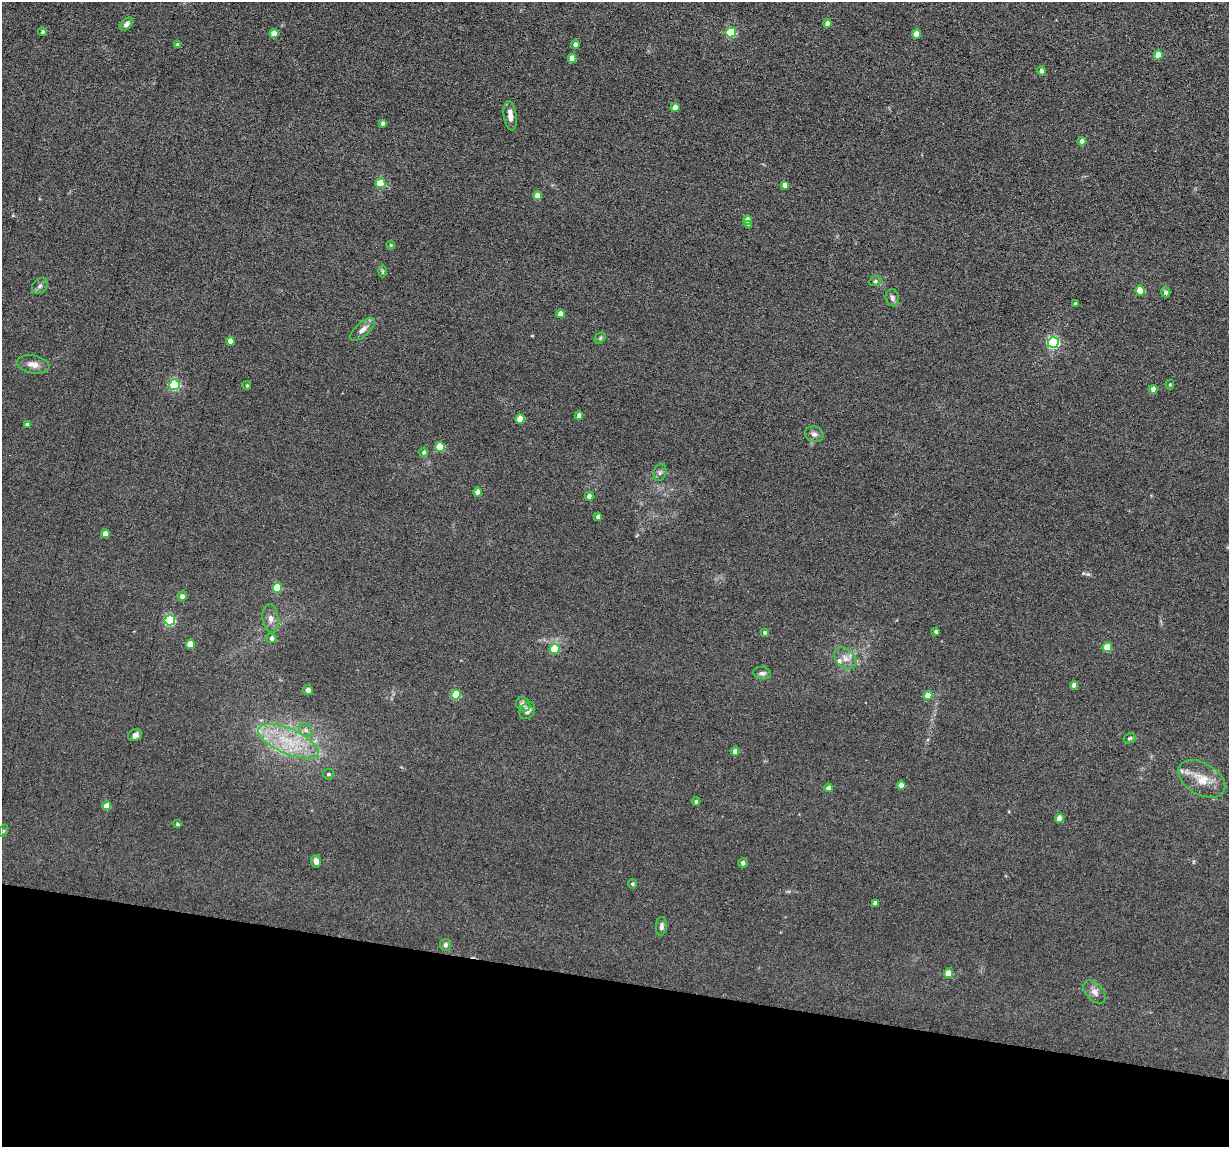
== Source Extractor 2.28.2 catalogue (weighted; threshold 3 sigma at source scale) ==
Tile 15 of 4 x 4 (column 3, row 4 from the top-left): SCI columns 2565-3791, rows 157-1301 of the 5239 x 4989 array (HDU 1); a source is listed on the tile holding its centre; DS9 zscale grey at full resolution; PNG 1231 x 1149 px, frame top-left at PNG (2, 2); each listed source drawn as its Kron ellipse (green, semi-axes under 4 px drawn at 4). Shown black and unused: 14% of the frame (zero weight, under 6 of 12 exposures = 6% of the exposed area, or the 3 px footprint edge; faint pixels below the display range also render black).
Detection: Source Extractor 2.28.2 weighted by HDU 2 'WHT'; one run over the whole footprint, this tile lists its part. Background 0.0129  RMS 0.0037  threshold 0.0153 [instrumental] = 3 sigma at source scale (4.09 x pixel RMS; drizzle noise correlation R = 1.36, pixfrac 0.8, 0.05/0.05 arcsec/px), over >= 5 px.
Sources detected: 91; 2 inside a brighter listed object's ellipse — not listed separately; the other 89 listed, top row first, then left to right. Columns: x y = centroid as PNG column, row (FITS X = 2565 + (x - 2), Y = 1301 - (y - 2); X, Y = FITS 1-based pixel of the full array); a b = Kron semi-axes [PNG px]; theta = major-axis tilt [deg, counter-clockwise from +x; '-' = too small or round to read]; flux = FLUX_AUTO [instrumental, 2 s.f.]
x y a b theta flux
827 23 4 4 - 2.1
126 24 8 5 41 1.3
42 32 4 4 - 0.72
731 32 5 5 - 22
274 33 4 4 - 6
916 34 4 4 - 5.3
575 44 5 4 - 1.4
178 45 4 4 - 1.6
1158 55 4 4 - 6
572 58 4 4 - 3.7
1041 71 5 4 - 0.94
675 108 4 4 - 3.9
510 116 15 6 -83 2.7
383 123 4 4 - 0.97
1082 141 4 4 - 2.9
380 183 5 5 - 13
785 185 4 4 - 2.9
537 196 4 4 - 3.8
747 220 4 4 - 3.1
748 225 4 3 - 0.74
391 245 4 4 - 0.38
382 271 6 4 -89 0.47
875 281 6 5 - 0.55
40 286 9 6 45 1.1
1140 290 5 4 - 10
1166 292 5 4 - 1.3
892 298 8 6 -75 1.1
1075 303 3 3 - 0.37
561 314 4 4 - 4.8
363 329 15 6 40 2.1
600 338 6 5 - 0.53
230 341 4 4 - 3.1
1053 343 5 5 - 47
33 364 16 9 -10 2.6
174 385 5 5 - 34
247 385 4 3 - 0.42
1170 385 5 4 - 0.42
1153 389 4 4 - 2.9
579 416 4 4 - 2.3
520 419 4 4 - 7.1
27 424 4 3 - 1.1
814 434 9 8 - 1.3
440 447 5 4 - 13
424 452 4 4 - 0.98
660 472 8 6 74 0.93
478 492 4 4 - 3.9
589 496 4 4 - 1.5
598 516 4 4 - 1.3
105 534 4 4 - 4
277 588 5 5 - 11
182 596 4 4 - 1.9
270 619 14 8 -83 2
170 620 5 5 - 32
936 631 4 3 - 0.77
764 632 4 3 - 0.54
272 638 5 4 - 1.4
190 644 4 4 - 7.3
1107 647 5 4 - 9.6
554 649 5 5 - 14
845 658 13 9 -43 2.6
762 673 9 6 -9 0.92
1074 685 4 4 - 2.1
308 690 5 4 - 1.5
456 695 5 5 - 15
928 695 4 4 - 4.2
523 704 8 6 -42 1.3
527 711 9 7 52 1.6
306 730 7 6 - 1.1
135 735 7 6 - 1.5
1130 738 6 5 - 0.56
288 741 32 12 -23 13
735 751 4 4 - 2
328 774 5 5 - 0.73
1202 779 25 16 -30 6.6
901 785 4 4 - 2.8
828 788 4 4 - 1.6
696 801 4 4 - 0.74
107 806 4 4 - 5.8
1059 818 4 4 - 4
177 824 4 4 - 0.5
3 831 6 4 71 0.39
316 861 6 5 - 1.6
743 863 4 4 - 1.2
632 884 5 4 - 0.54
875 903 4 4 - 1.4
661 926 9 5 85 1.1
445 945 6 5 - 1.1
948 973 4 4 - 6.4
1095 992 14 8 -46 1.9